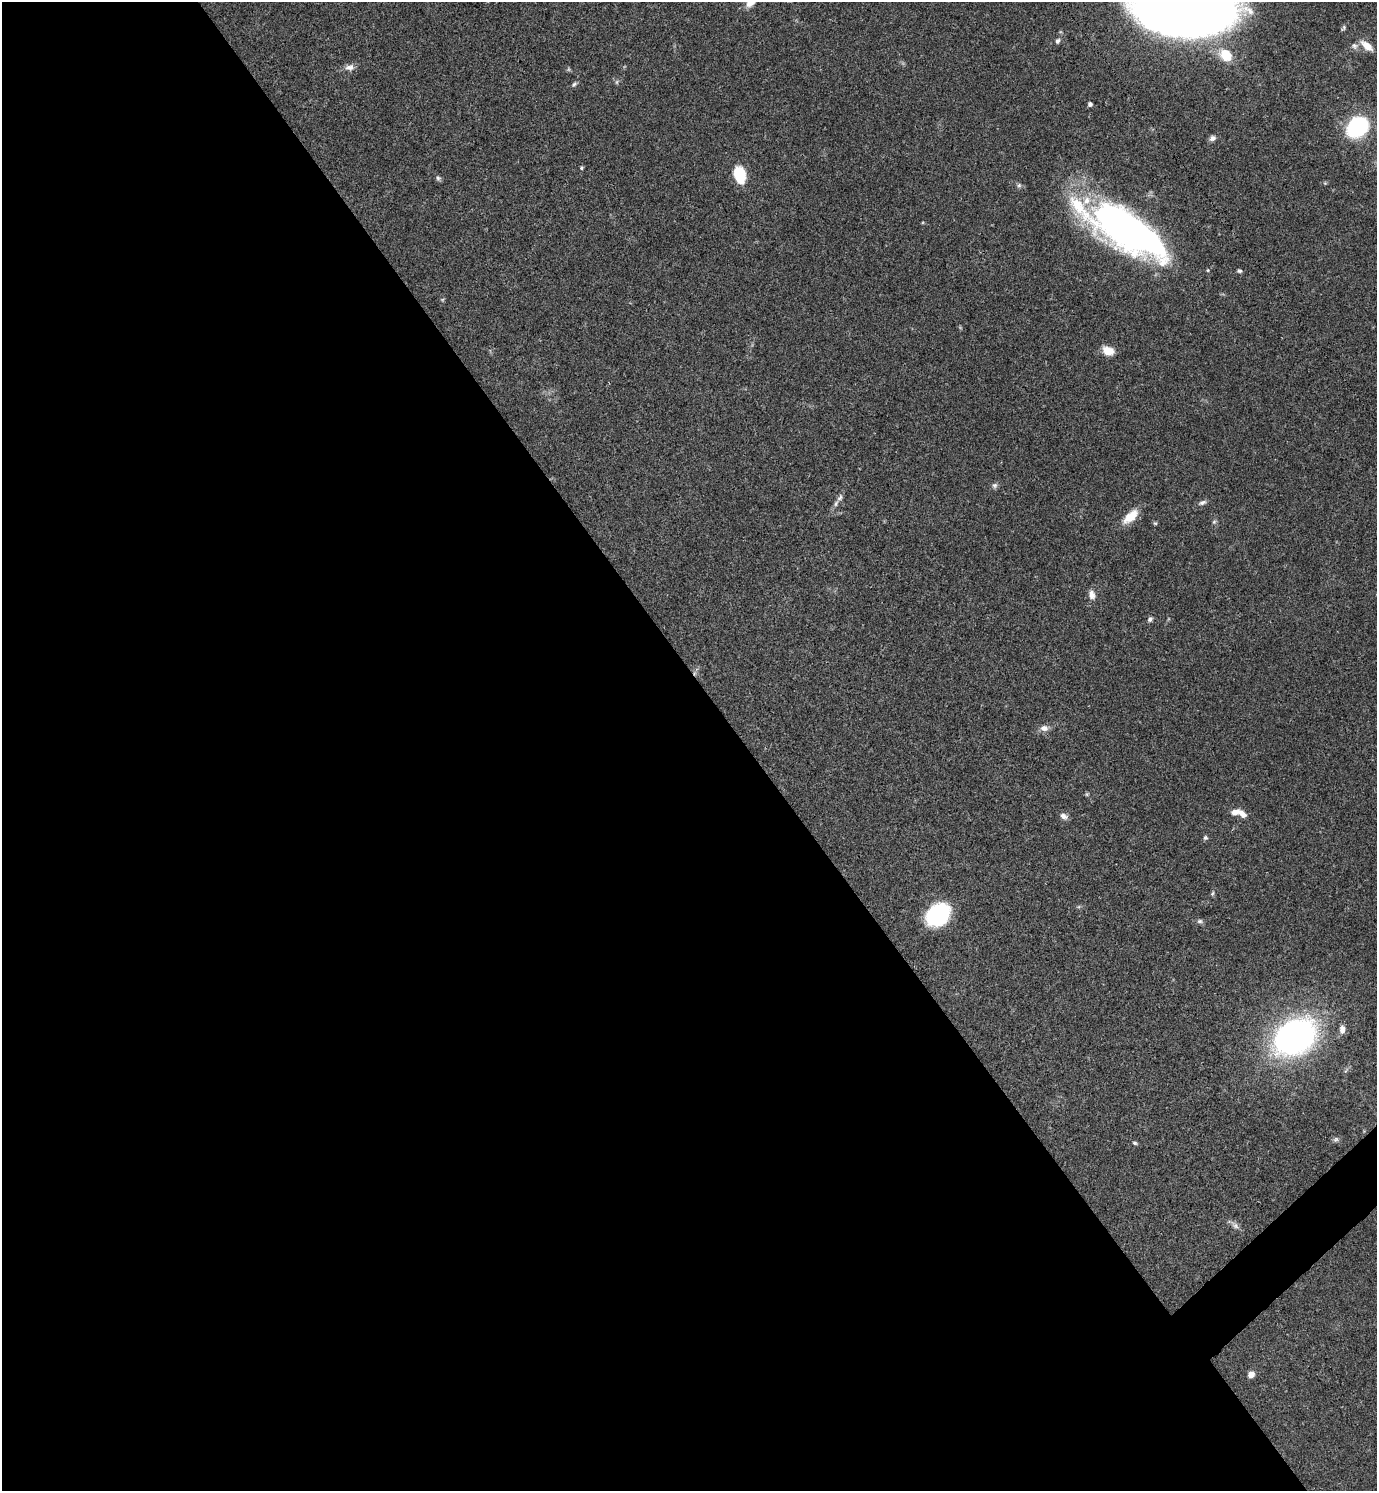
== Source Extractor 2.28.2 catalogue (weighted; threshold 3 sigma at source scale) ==
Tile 9 of 4 x 4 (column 1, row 3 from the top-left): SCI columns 300-1674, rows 1491-2979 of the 5958 x 5961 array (HDU 1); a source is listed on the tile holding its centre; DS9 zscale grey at full resolution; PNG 1379 x 1493 px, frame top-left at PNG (2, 2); no overlay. Shown black and unused: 55% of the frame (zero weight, under 3 of 4 exposures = <1% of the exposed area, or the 3 px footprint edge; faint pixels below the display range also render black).
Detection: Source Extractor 2.28.2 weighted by HDU 2 'WHT'; one run over the whole footprint, this tile lists its part. Background 0.0392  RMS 0.0026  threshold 0.0116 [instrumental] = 3 sigma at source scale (4.5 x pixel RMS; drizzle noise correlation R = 1.50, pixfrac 1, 0.05/0.05 arcsec/px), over >= 5 px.
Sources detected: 47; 2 too faint to see at this stretch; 2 inside a brighter object's white glare — not listed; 3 inside a brighter listed object's ellipse — not listed separately; the other 40 listed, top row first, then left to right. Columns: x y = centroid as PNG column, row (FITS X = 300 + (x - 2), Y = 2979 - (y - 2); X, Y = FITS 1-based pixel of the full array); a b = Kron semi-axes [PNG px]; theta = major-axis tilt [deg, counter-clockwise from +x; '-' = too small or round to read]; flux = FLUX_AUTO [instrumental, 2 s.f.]
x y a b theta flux
1181 9 65 33 -5 600
1343 28 8 5 60 0.47
1057 41 8 6 65 0.66
1354 46 11 9 -13 1.1
1367 46 17 8 -38 2.7
1226 55 17 14 -43 5.8
350 67 13 8 9 1.5
574 84 9 5 45 0.54
1090 104 5 4 - 0.74
1358 127 16 12 43 34
1212 138 8 6 31 1
581 168 5 4 - 0.35
740 174 16 10 -76 9.3
438 178 8 6 -53 0.59
1019 185 6 6 - 0.54
1125 229 73 23 -45 66
1239 271 6 5 - 0.47
1108 351 13 9 -24 3.5
994 485 7 7 - 0.71
836 503 10 5 68 0.86
1202 503 12 6 18 0.84
1131 516 21 10 42 4.5
1214 522 6 4 2 0.4
1155 523 6 5 - 0.34
1092 595 13 9 -75 1.6
1150 619 7 5 49 0.65
1044 728 10 8 2 1.6
1087 794 5 5 - 0.33
1235 812 12 7 11 2.1
1064 816 10 7 -23 1.3
1205 838 6 6 - 0.51
1212 894 7 4 59 0.39
938 915 17 13 41 34
1200 921 8 6 0 0.64
1342 1029 10 7 86 1.7
1295 1037 34 26 31 110
1336 1139 8 6 31 0.66
1135 1143 6 4 -17 0.41
1235 1225 12 7 -43 1.2
1251 1375 6 6 - 2.3
Isophote crosses this tile's border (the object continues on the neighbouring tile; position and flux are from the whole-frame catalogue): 1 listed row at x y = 1181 9